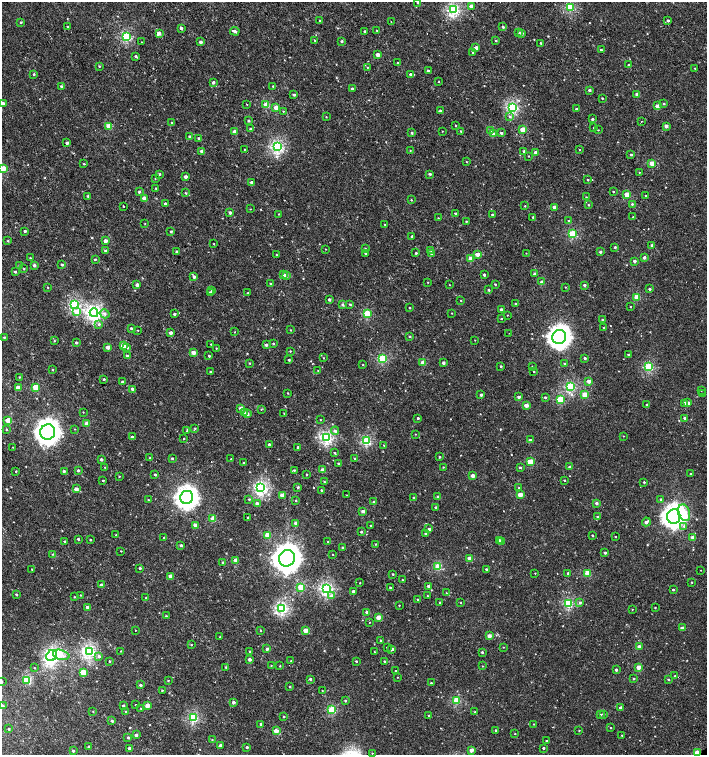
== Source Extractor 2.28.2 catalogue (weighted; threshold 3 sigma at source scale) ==
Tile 11 of 4 x 4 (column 3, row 3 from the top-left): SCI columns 3072-4480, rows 1506-3010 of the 6043 x 6058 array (HDU 1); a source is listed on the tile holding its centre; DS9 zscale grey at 2 x 2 block average (1 PNG px = mean of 2 x 2 image px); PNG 709 x 757 px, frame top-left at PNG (2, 2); each listed source drawn as its Kron ellipse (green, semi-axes under 4 px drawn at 4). Shown black and unused: <1% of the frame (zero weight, under 2 of 3 exposures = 2% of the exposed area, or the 3 px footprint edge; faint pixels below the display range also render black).
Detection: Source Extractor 2.28.2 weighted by HDU 2 'WHT'; one run over the whole footprint, this tile lists its part. Background -4.39e-05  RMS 0.0026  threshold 0.0116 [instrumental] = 3 sigma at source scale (4.5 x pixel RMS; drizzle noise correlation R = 1.50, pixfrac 1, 0.0396/0.0396 arcsec/px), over >= 5 px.
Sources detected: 506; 3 cosmic-ray / hot-pixel residue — neither listed nor drawn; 2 inside a brighter listed object's ellipse — not listed separately; of the other 501, all 500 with FLUX_AUTO >= 0.204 (the completeness limit of this list) listed and drawn (1 fainter detections not listed), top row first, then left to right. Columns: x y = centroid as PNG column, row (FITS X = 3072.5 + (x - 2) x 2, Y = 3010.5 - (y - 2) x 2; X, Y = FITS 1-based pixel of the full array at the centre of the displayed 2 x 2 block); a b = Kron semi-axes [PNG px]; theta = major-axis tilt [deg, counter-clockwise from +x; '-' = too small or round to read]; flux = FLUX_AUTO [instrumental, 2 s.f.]
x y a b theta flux
417 2 2 2 - 0.47
471 6 2 2 - 3.7
570 7 3 3 - 28
453 10 3 3 - 54
320 20 2 2 - 0.43
391 21 2 2 - 0.23
668 21 3 3 - 0.94
21 22 2 2 - 0.55
67 27 2 2 - 0.31
503 27 3 3 - 0.88
181 28 2 2 - 1.5
377 30 2 2 - 0.48
235 31 5 2 - 1.5
365 31 2 2 - 0.8
519 32 2 2 - 0.53
159 33 3 2 - 1.8
521 33 2 2 - 2
126 37 3 3 - 32
315 40 2 2 - 0.35
341 41 2 2 - 0.79
496 41 3 2 - 0.55
142 42 2 2 - 0.25
200 42 2 2 - 2.3
541 43 2 2 - 0.42
476 48 2 2 - 3.3
601 50 3 2 - 0.62
473 53 2 2 - 0.9
377 55 2 2 - 4
136 56 3 2 - 0.75
397 63 2 2 - 0.43
629 65 2 2 - 0.41
99 66 2 2 - 0.42
367 67 2 2 - 0.29
695 68 2 2 - 0.32
428 71 2 2 - 1.3
34 74 3 2 - 0.64
410 74 3 2 - 0.97
213 82 2 2 - 1.8
439 82 2 2 - 0.26
61 86 3 2 - 0.64
273 86 2 2 - 0.48
352 89 2 2 - 1.6
589 90 3 2 - 0.99
637 94 3 2 - 2.4
294 95 2 2 - 1.1
602 98 2 2 - 0.45
3 103 3 2 - 1.3
247 104 2 2 - 0.29
664 104 2 2 - 0.52
266 105 3 2 - 11
657 106 2 2 - 3.7
512 107 3 3 - 52
276 108 2 2 - 5
576 109 2 2 - 0.62
283 111 2 2 - 0.27
440 111 3 2 - 0.83
326 117 2 2 - 0.3
510 117 3 3 - 0.62
592 119 2 2 - 0.94
248 120 2 2 - 0.81
641 121 2 2 - 0.23
172 123 2 2 - 0.74
456 125 2 2 - 0.36
109 126 3 2 - 8.7
666 126 2 2 - 2.9
594 128 2 2 - 0.55
250 129 2 2 - 0.48
523 130 3 3 - 11
598 130 2 2 - 0.23
442 131 2 2 - 0.22
461 131 2 2 - 0.38
491 131 2 2 - 3.4
234 132 2 2 - 2.8
412 133 3 3 - 0.74
493 133 4 3 - 0.95
501 133 3 3 - 0.95
190 137 2 2 - 2.7
199 138 2 2 - 0.68
67 143 2 2 - 1.4
278 147 3 3 - 58
244 149 2 2 - 0.29
579 150 2 2 - 0.25
202 151 2 2 - 2.7
410 151 2 2 - 0.31
524 151 3 2 - 1.3
536 152 2 2 - 2.2
631 154 2 2 - 0.71
528 156 2 2 - 0.23
466 162 2 2 - 0.31
652 163 2 2 - 7.7
84 164 3 2 - 0.39
3 169 3 3 - 13
639 172 2 2 - 0.22
159 174 2 2 - 0.56
430 174 3 2 - 0.8
185 177 2 2 - 2.6
155 179 2 2 - 0.22
588 180 2 2 - 0.53
251 182 2 2 - 1.3
156 188 3 2 - 0.39
139 192 3 2 - 0.93
613 192 2 2 - 0.44
186 193 3 2 - 0.42
627 195 3 2 - 10
88 196 3 2 - 0.8
645 196 2 2 - 0.46
586 197 3 2 - 0.27
144 198 2 2 - 5.1
411 200 3 2 - 0.34
165 204 2 2 - 1.1
632 204 3 2 - 0.61
588 205 2 2 - 0.43
123 206 2 2 - 0.85
525 206 2 2 - 0.33
554 207 2 2 - 2.5
250 209 2 2 - 0.23
230 213 2 2 - 1.4
455 213 2 2 - 0.53
279 214 2 2 - 0.26
492 215 2 2 - 0.83
533 217 2 2 - 0.56
633 217 2 2 - 0.56
438 218 2 2 - 0.3
466 221 2 2 - 0.38
569 221 3 2 - 0.87
145 224 2 2 - 0.22
385 224 2 2 - 0.31
25 231 2 2 - 1.1
171 232 2 2 - 0.77
572 234 3 3 - 25
412 236 2 2 - 0.78
8 241 3 2 - 0.47
105 241 2 2 - 3.7
214 244 2 2 - 0.26
652 245 2 2 - 1.9
615 247 2 2 - 0.7
326 249 2 2 - 0.23
365 249 3 2 - 0.39
431 250 2 2 - 0.5
105 251 3 2 - 1.4
177 252 2 2 - 2.4
600 252 3 2 - 1.1
365 253 2 2 - 0.63
416 253 2 2 - 0.6
526 253 2 2 - 0.21
431 254 2 2 - 1.1
276 255 2 2 - 0.3
477 255 3 2 - 3.4
644 257 2 2 - 1.6
30 258 3 2 - 0.37
470 258 3 2 - 3.9
95 259 3 2 - 0.44
634 261 2 2 - 1.4
34 265 2 2 - 1.3
62 265 2 2 - 0.83
19 266 3 2 - 0.32
24 269 2 2 - 0.32
15 272 3 2 - 0.61
535 274 2 2 - 1.9
283 275 3 2 - 1
286 275 3 2 - 2.5
484 275 2 2 - 0.87
194 277 3 3 - 1.2
428 282 2 2 - 0.28
542 282 2 2 - 4.9
271 284 2 2 - 0.45
495 284 2 2 - 0.51
137 285 2 2 - 2.4
449 285 2 2 - 0.22
584 285 2 2 - 1.1
48 287 2 2 - 0.31
565 287 2 2 - 0.27
649 289 2 2 - 0.87
489 290 2 2 - 0.71
212 291 3 2 - 0.45
210 292 2 2 - 0.5
248 293 2 2 - 0.51
637 297 3 2 - 14
329 299 2 2 - 1.1
461 300 2 2 - 0.25
74 304 3 3 - 41
343 304 3 3 - 1.2
350 304 2 2 - 0.54
515 304 2 2 - 0.31
630 307 2 2 - 0.28
409 308 2 2 - 0.47
501 309 2 2 - 1.6
77 312 4 4 - 4.4
94 313 4 4 - 82
367 313 3 3 - 18
452 313 2 2 - 0.24
105 314 5 3 - 1.1
174 314 2 2 - 0.8
507 315 2 2 - 0.21
501 319 2 2 - 0.43
602 320 2 2 - 0.56
99 324 3 3 - 0.84
131 328 2 2 - 0.78
604 328 2 2 - 1.3
138 330 2 2 - 0.24
291 330 2 2 - 0.34
235 332 2 2 - 0.24
171 333 2 2 - 2.8
509 333 2 2 - 0.47
4 337 2 2 - 0.58
410 337 2 2 - 0.65
559 337 7 7 - 270
475 340 2 2 - 0.23
54 341 2 2 - 0.42
76 342 2 2 - 1
211 344 2 2 - 0.29
273 344 2 2 - 0.63
266 345 2 2 - 1.6
123 346 2 2 - 6
108 347 2 2 - 4.1
127 348 3 3 - 0.88
216 348 2 2 - 0.31
290 351 2 2 - 0.33
193 353 2 2 - 4.9
628 354 2 2 - 0.54
127 356 2 2 - 1.6
209 356 2 2 - 0.63
323 358 2 2 - 0.27
382 358 3 3 - 30
585 358 2 2 - 0.84
289 360 2 2 - 0.73
250 363 3 2 - 0.34
423 363 2 2 - 6.9
443 363 2 2 - 1.6
564 363 2 2 - 0.47
363 365 2 2 - 0.31
501 366 2 2 - 0.67
532 366 2 2 - 0.55
649 367 3 3 - 29
52 369 3 2 - 0.35
318 370 2 2 - 0.22
210 372 2 2 - 0.48
534 372 2 2 - 0.31
19 377 2 2 - 0.35
104 379 2 2 - 0.67
589 381 2 2 - 3.2
122 382 2 2 - 1.1
570 386 3 3 - 32
36 387 3 3 - 11
18 388 3 2 - 6.6
132 389 2 2 - 1.8
701 390 2 2 - 0.44
288 393 2 2 - 0.33
702 394 3 2 - 0.85
481 395 2 2 - 1.4
585 395 3 2 - 9.2
519 397 2 2 - 1.6
545 397 2 2 - 0.75
560 399 3 3 - 18
685 403 2 2 - 2.2
688 403 2 2 - 3.5
526 405 2 2 - 4.4
647 405 2 2 - 1.1
241 408 2 2 - 3.8
261 409 3 2 - 0.26
83 412 2 2 - 0.25
244 413 3 3 - 0.9
284 413 2 2 - 0.26
247 414 3 2 - 2.9
418 418 2 2 - 0.91
685 418 2 2 - 2.1
8 420 3 2 - 12
320 420 2 2 - 0.28
87 424 2 2 - 4.4
195 428 3 2 - 0.46
6 429 3 2 - 0.35
75 429 2 2 - 0.21
187 431 2 2 - 0.47
335 431 4 3 - 1
48 432 7 7 - 350
415 434 3 2 - 0.23
623 436 2 2 - 0.24
132 437 3 2 - 1.4
326 438 3 3 - 57
184 439 2 2 - 0.31
530 440 2 2 - 0.95
366 441 3 3 - 32
269 444 2 2 - 1.1
384 445 3 2 - 0.39
13 447 2 2 - 0.24
298 447 2 2 - 1.2
334 453 2 2 - 0.4
439 457 2 2 - 0.51
150 458 2 2 - 0.31
172 458 3 2 - 0.55
101 459 2 2 - 1.3
231 459 2 2 - 0.26
355 459 3 2 - 0.48
530 462 3 3 - 10
243 463 2 2 - 0.42
338 464 3 2 - 0.72
105 467 2 2 - 0.26
443 467 2 2 - 0.28
520 467 3 2 - 0.63
570 467 2 2 - 2.2
78 470 2 2 - 0.86
294 470 3 2 - 0.4
323 470 2 2 - 4.8
16 471 2 2 - 0.37
64 471 3 3 - 0.72
691 474 3 2 - 0.48
155 475 2 2 - 0.63
306 475 2 2 - 0.31
119 476 2 2 - 0.3
473 476 2 2 - 4.2
564 480 2 2 - 0.44
103 481 2 2 - 0.48
324 482 2 2 - 0.3
644 482 2 2 - 0.61
298 487 3 2 - 0.69
261 488 3 3 - 70
519 488 2 2 - 0.43
76 489 3 2 - 2.7
321 490 2 2 - 0.54
282 495 3 2 - 5.5
347 495 2 2 - 0.51
520 495 2 2 - 6.8
187 497 7 6 - 220
413 497 2 2 - 0.45
438 497 2 2 - 1.2
249 499 3 2 - 0.55
661 499 3 2 - 0.66
148 500 2 2 - 0.23
296 501 2 2 - 0.45
374 502 3 2 - 0.85
596 503 2 2 - 1.7
257 504 2 2 - 2.5
436 507 2 2 - 0.78
363 511 2 2 - 2.2
684 513 8 5 -72 11
674 516 7 6 - 320
248 517 2 2 - 0.36
597 517 2 2 - 0.5
213 519 3 2 - 9.7
646 522 4 2 - 2.3
296 523 2 2 - 3
195 525 2 2 - 3.1
371 525 2 2 - 0.42
684 526 3 2 - 0.89
429 529 2 2 - 2.1
361 532 2 2 - 0.79
425 534 2 2 - 0.42
116 535 2 2 - 0.24
267 535 3 3 - 8.4
592 535 2 2 - 0.61
164 537 3 2 - 0.46
615 537 2 2 - 0.37
693 537 2 2 - 4.3
78 539 2 2 - 0.69
90 540 2 2 - 0.44
499 540 3 2 - 0.62
65 541 3 2 - 0.79
501 541 2 2 - 1.8
328 542 2 2 - 0.41
376 544 2 2 - 0.4
181 545 2 2 - 0.85
343 548 2 2 - 1.3
121 551 2 2 - 0.27
605 553 2 2 - 1.2
53 554 3 2 - 0.41
333 554 2 2 - 0.24
287 558 8 8 - 570
469 558 2 2 - 3.4
236 560 2 2 - 6.2
223 563 2 2 - 1.2
438 566 3 3 - 9.7
140 568 2 2 - 0.75
32 569 2 2 - 0.35
486 569 2 2 - 0.67
701 570 2 2 - 0.2
535 573 2 2 - 0.26
568 573 2 2 - 0.96
588 573 3 3 - 12
393 574 2 2 - 0.49
171 576 2 2 - 4.3
402 580 2 2 - 0.5
691 582 2 2 - 0.35
360 583 2 2 - 0.32
101 585 3 2 - 2.3
428 586 3 2 - 1.4
301 587 3 3 - 19
390 587 2 2 - 0.5
326 589 3 3 - 62
673 590 2 2 - 0.53
353 591 2 2 - 1.2
446 593 2 2 - 0.29
16 594 3 2 - 0.53
80 595 2 2 - 0.33
332 596 4 3 - 1.7
427 596 2 2 - 0.35
74 597 2 2 - 0.32
146 598 2 2 - 0.29
417 599 2 2 - 0.42
440 602 2 2 - 0.38
580 602 3 3 - 0.94
461 603 3 2 - 0.26
568 604 3 3 - 31
399 605 2 2 - 0.31
88 607 2 2 - 3.3
282 608 3 3 - 58
655 608 2 2 - 0.35
632 609 2 2 - 0.26
367 612 2 2 - 1.9
166 616 2 2 - 0.38
378 617 2 2 - 5.7
369 622 2 2 - 0.23
682 628 2 2 - 3.3
135 630 2 2 - 0.25
260 630 2 2 - 0.4
305 630 2 2 - 5.8
489 636 2 2 - 3.7
220 637 2 2 - 0.25
381 641 2 2 - 0.52
191 645 2 2 - 0.38
387 647 2 2 - 0.37
503 647 2 2 - 0.22
639 647 2 2 - 4.2
267 649 2 2 - 1.5
392 649 2 2 - 1.1
121 651 3 2 - 0.25
89 652 3 3 - 53
249 652 2 2 - 0.37
374 652 2 2 - 0.31
482 652 2 2 - 0.68
61 655 8 4 -16 3.4
51 656 6 5 - 54
99 656 3 3 - 1.1
249 659 2 2 - 2.1
109 661 2 2 - 0.52
291 661 2 2 - 0.32
356 661 2 2 - 0.5
384 661 3 2 - 0.55
271 665 3 2 - 0.25
280 666 3 2 - 0.37
483 666 2 2 - 0.25
226 667 2 2 - 0.41
638 667 2 2 - 5.7
34 668 2 2 - 0.29
616 670 2 2 - 1
396 671 2 2 - 0.46
83 672 4 3 - 5.1
675 676 3 2 - 0.46
397 677 2 2 - 0.25
310 679 3 2 - 0.86
634 679 2 2 - 0.77
27 680 3 3 - 14
669 680 2 2 - 0.58
168 681 2 2 - 0.32
2 682 2 2 - 0.43
431 683 2 2 - 0.39
140 685 2 2 - 1.2
290 686 2 2 - 0.38
162 691 2 2 - 1.1
322 691 2 2 - 0.23
457 700 3 3 - 18
345 701 2 2 - 0.77
233 702 2 2 - 2
123 705 2 2 - 0.69
136 705 2 2 - 0.24
3 706 3 2 - 0.42
147 706 3 2 - 5.4
141 708 2 2 - 0.33
620 708 2 2 - 1.6
332 710 3 3 - 22
93 711 2 2 - 0.28
126 711 2 2 - 0.49
475 712 2 2 - 0.35
603 714 3 2 - 0.86
428 715 2 2 - 0.26
601 715 3 2 - 0.34
284 717 2 2 - 0.52
193 718 3 3 - 33
112 721 2 2 - 0.71
261 724 2 2 - 0.85
534 724 2 2 - 0.26
611 728 2 2 - 0.38
9 729 2 2 - 0.6
496 730 2 2 - 0.47
276 731 3 2 - 6
579 731 3 2 - 0.29
515 734 2 2 - 0.29
136 735 2 2 - 2.1
622 735 3 2 - 0.31
128 737 2 2 - 0.68
212 740 3 2 - 0.32
546 741 2 2 - 0.48
220 746 2 2 - 2.7
89 747 2 2 - 0.98
247 747 2 2 - 0.81
129 748 2 2 - 1.2
543 748 2 2 - 0.69
471 750 2 2 - 3.4
73 751 2 2 - 0.97
372 753 2 2 - 0.28
697 753 2 2 - 11
Overlapping masked pixels (flux is a lower limit): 1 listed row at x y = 697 753
Isophote crosses this tile's border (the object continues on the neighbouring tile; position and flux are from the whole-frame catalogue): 4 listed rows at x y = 417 2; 3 169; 2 682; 697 753
Diffuse or blended objects may show on this block-average render without a row.